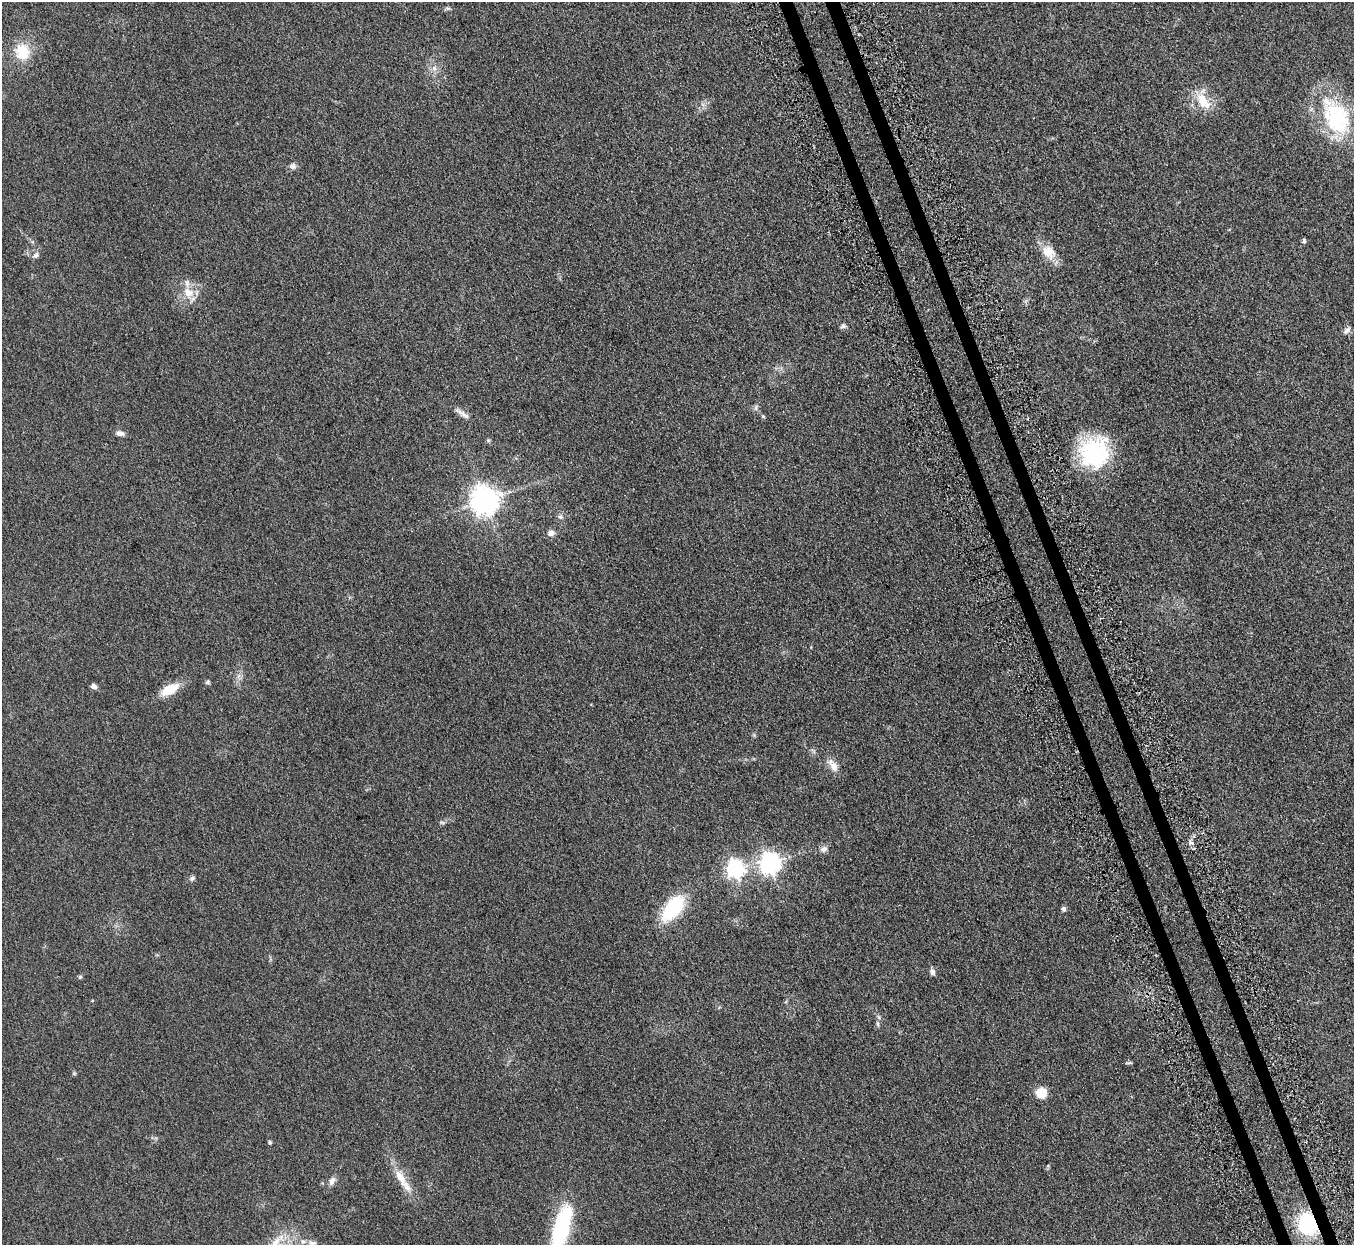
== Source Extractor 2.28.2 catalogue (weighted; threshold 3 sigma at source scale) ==
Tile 6 of 4 x 4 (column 2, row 2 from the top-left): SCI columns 1410-2761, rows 2809-4051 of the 5523 x 5490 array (HDU 1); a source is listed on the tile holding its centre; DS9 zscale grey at full resolution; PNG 1356 x 1247 px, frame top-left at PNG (2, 2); no overlay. Shown black and unused: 2% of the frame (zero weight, under 3 of 5 exposures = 4% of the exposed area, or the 3 px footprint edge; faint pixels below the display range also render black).
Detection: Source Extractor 2.28.2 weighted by HDU 2 'WHT'; one run over the whole footprint, this tile lists its part. Background 0.0774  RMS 0.0073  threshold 0.0329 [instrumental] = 3 sigma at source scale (4.5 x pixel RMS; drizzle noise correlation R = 1.50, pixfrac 1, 0.05/0.05 arcsec/px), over >= 5 px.
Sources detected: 44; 1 cosmic-ray / hot-pixel residue — not listed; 1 inside a brighter listed object's ellipse — not listed separately; the other 42 listed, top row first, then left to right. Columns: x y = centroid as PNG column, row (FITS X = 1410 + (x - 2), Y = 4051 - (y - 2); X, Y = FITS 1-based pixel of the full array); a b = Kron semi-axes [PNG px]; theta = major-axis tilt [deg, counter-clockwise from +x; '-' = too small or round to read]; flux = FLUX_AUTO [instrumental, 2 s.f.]
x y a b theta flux
22 52 23 19 -78 17
434 68 6 6 - 2.2
1203 101 26 13 -58 14
1337 118 49 33 -61 60
293 166 8 7 - 2.6
1304 241 4 4 - 1.9
1048 252 20 16 -41 11
35 255 10 6 37 2
188 292 14 11 -28 9
843 326 8 6 2 1.6
1347 330 10 6 39 2.3
465 415 18 6 -40 3.6
763 416 5 4 - 0.84
120 433 11 6 -7 2.8
488 440 5 5 - 0.93
1094 453 37 35 84 59
485 500 9 8 - 830
560 517 7 6 - 1.8
551 533 8 7 - 3.5
208 682 6 5 - 1.1
93 686 6 5 - 2.6
170 689 18 9 29 16
834 766 17 10 -55 5.7
1190 842 7 4 -71 1.7
824 849 9 8 - 2.9
769 863 8 8 - 330
735 869 8 7 - 210
192 878 8 5 30 1.7
673 908 28 14 52 45
1064 909 7 6 - 1.4
932 972 8 6 -64 2.5
80 977 6 5 - 0.96
877 1024 8 4 -81 1.2
1129 1063 10 3 5 0.89
74 1073 6 4 0 0.8
1041 1093 9 9 - 14
270 1142 4 4 - 0.96
400 1177 26 10 -60 12
332 1181 11 7 67 3.3
1308 1224 15 12 -65 66
562 1227 44 15 74 63
312 1243 12 6 -3 2.9
Overlapping masked pixels (flux is a lower limit): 1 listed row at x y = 1308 1224
Isophote crosses this tile's border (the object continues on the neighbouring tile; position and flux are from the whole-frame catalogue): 1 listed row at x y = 562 1227